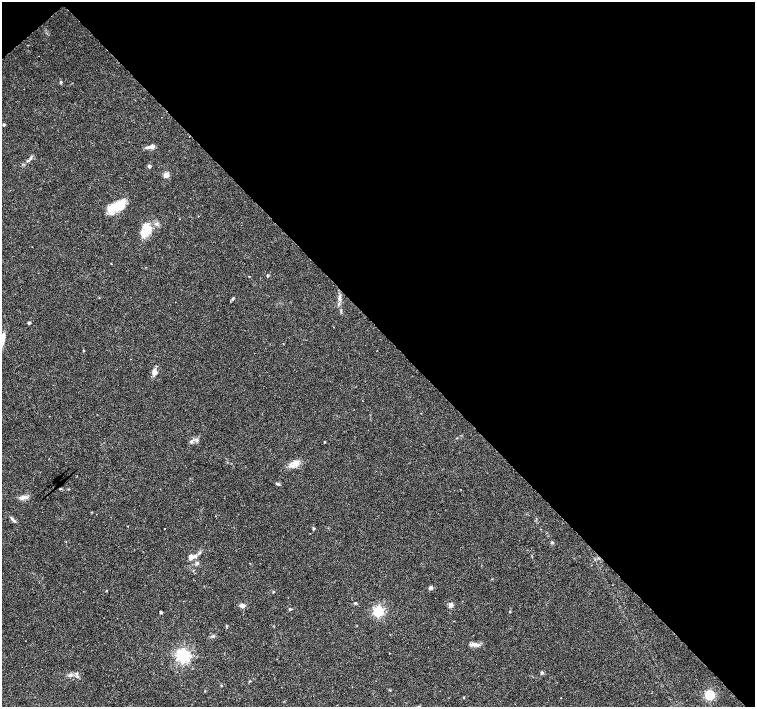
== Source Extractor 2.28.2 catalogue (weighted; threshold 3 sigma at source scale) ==
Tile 3 of 4 x 4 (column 3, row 1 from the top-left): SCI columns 3019-4523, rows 4441-5849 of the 6027 x 6001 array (HDU 1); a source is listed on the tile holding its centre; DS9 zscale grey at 2 x 2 block average (1 PNG px = mean of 2 x 2 image px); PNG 757 x 709 px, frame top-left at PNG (2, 2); no overlay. Shown black and unused: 47% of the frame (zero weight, under 3 of 6 exposures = <1% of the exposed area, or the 3 px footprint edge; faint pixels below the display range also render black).
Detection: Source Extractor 2.28.2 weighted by HDU 2 'WHT'; one run over the whole footprint, this tile lists its part. Background 0.0188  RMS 0.0016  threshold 0.00671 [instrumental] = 3 sigma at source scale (4.09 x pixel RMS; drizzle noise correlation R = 1.36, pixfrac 0.8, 0.0396/0.0396 arcsec/px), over >= 5 px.
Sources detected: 53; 1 inside a brighter object's white glare — not listed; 2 inside a brighter listed object's ellipse — not listed separately; the other 50 listed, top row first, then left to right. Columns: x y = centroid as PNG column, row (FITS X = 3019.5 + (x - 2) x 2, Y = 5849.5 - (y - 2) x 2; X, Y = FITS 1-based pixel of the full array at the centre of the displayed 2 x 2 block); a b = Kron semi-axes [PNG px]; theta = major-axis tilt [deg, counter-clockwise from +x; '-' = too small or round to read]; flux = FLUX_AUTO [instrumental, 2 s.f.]
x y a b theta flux
61 82 4 3 - 0.37
4 124 3 2 - 0.65
152 146 3 3 - 2.4
148 147 8 3 14 0.91
31 157 5 2 - 0.4
149 166 3 3 - 1.1
166 175 6 5 - 1.8
114 207 23 7 34 8.2
146 231 16 11 65 6.5
111 263 2 2 - 0.26
267 275 2 2 - 0.5
249 276 2 2 - 0.2
233 298 4 3 - 0.44
339 298 5 2 - 0.53
29 323 3 2 - 0.83
3 339 13 4 82 2.6
154 372 7 6 - 1.5
197 440 5 4 - 0.71
325 442 2 2 - 0.33
295 463 9 7 54 2.3
278 484 6 3 -16 0.56
23 497 10 5 14 1.8
12 518 6 3 -39 0.66
165 528 2 2 - 0.16
313 528 3 2 - 0.53
552 542 3 2 - 0.26
199 552 4 3 - 0.57
191 557 3 3 - 4.2
197 563 5 4 - 0.64
431 588 3 3 - 2.4
106 590 2 2 - 0.22
273 591 3 3 - 0.32
355 603 3 3 - 0.37
242 605 6 5 - 1.4
451 605 3 3 - 5.1
290 609 4 3 - 0.43
378 611 4 4 - 50
510 611 3 2 - 0.29
161 612 2 2 - 0.84
213 636 6 3 20 0.57
476 645 9 4 -2 1.5
389 653 2 2 - 0.29
183 656 4 4 - 96
542 673 4 3 - 0.45
70 675 4 3 - 0.6
77 676 4 3 - 0.49
249 681 3 2 - 0.22
221 685 3 2 - 0.21
205 691 3 2 - 0.18
710 695 4 3 - 34
Isophote crosses this tile's border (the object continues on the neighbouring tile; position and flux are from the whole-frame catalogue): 1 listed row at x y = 3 339
Diffuse or blended objects may show on this block-average render without a row.